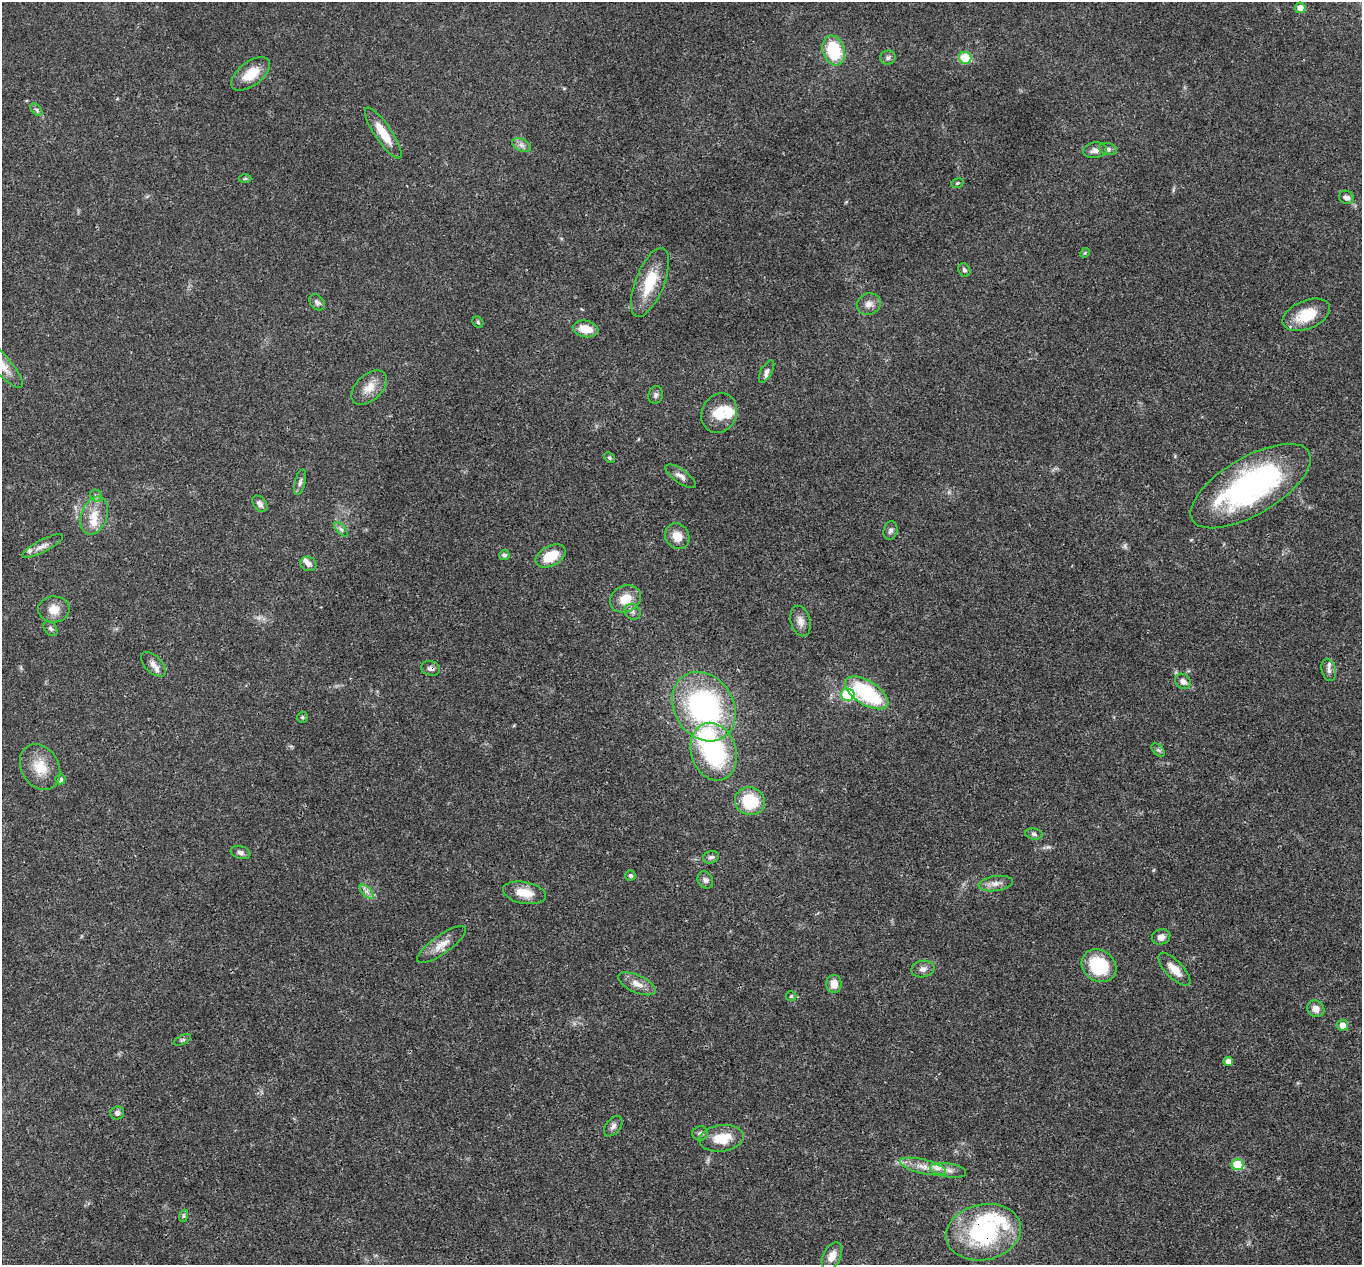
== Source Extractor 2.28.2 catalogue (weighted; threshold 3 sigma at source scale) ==
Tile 7 of 4 x 4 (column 3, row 2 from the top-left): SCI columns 2724-4083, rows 2796-4058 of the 5444 x 5458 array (HDU 1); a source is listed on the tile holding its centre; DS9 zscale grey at full resolution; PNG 1364 x 1267 px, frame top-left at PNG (2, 2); each listed source drawn as its Kron ellipse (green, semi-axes under 4 px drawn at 4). Shown black and unused: <1% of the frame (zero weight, under 3 of 4 exposures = <1% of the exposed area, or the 3 px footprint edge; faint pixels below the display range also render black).
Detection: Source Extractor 2.28.2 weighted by HDU 2 'WHT'; one run over the whole footprint, this tile lists its part. Background 0.0168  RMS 0.0022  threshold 0.00981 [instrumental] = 3 sigma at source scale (4.5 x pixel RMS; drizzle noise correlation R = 1.50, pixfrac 1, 0.05/0.05 arcsec/px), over >= 5 px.
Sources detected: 97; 1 inside a brighter object's white glare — neither listed nor drawn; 8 inside a brighter listed object's ellipse — not listed separately; the other 88 listed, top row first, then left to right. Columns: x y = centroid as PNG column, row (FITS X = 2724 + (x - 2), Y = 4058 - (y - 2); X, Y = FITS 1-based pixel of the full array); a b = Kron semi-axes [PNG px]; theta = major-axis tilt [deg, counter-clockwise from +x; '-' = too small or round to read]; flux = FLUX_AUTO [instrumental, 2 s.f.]
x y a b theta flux
1300 8 5 5 - 1.6
834 50 15 11 -74 11
888 58 8 7 - 0.65
965 58 6 5 - 8
251 74 23 12 37 4.7
36 110 7 4 -47 0.42
383 133 30 8 -56 4.7
521 145 10 6 -27 0.93
1108 149 9 5 -11 0.65
1095 150 12 8 9 1.3
245 179 6 4 1 0.34
957 183 6 4 21 0.32
1346 197 8 6 -25 1
1085 253 5 4 - 0.26
964 270 7 5 -60 0.48
650 282 36 14 68 7.4
317 302 9 6 -48 0.71
869 304 12 10 21 1.5
1306 315 25 14 23 6.2
478 322 6 5 - 0.31
585 329 13 8 -12 3.6
2 365 29 9 -49 3.2
766 372 12 5 61 0.77
369 388 21 13 43 3
656 395 9 7 74 0.65
719 413 20 17 65 4.6
609 458 6 4 -45 0.33
681 476 18 6 -36 1.2
300 482 13 5 76 0.77
1251 486 67 28 30 47
96 496 6 5 - 0.54
260 504 9 6 -51 0.81
94 515 19 13 71 3.8
341 529 9 4 -48 0.57
890 530 9 7 75 0.68
677 536 13 11 -55 2.7
42 546 23 6 27 1.5
504 555 5 5 - 0.64
551 556 16 10 28 5.6
308 564 8 7 - 0.92
625 599 16 13 27 4.2
54 609 15 13 3 2.9
633 612 8 7 - 0.8
800 621 15 9 -75 1.6
50 628 8 6 -51 0.55
153 664 15 8 -45 1.5
431 668 9 7 -16 0.81
1329 670 11 7 -77 0.85
1183 681 8 7 - 1.2
867 693 24 12 -32 20
848 695 7 6 - 13
704 707 37 29 -58 43
302 717 5 5 - 0.34
1158 750 8 5 -44 0.47
714 752 29 22 -72 25
40 767 24 18 -60 5.1
60 779 5 5 - 0.83
750 801 15 14 - 8.5
1034 834 9 5 -9 0.53
241 852 10 6 -18 0.76
711 857 8 6 16 0.7
630 875 5 5 - 0.51
705 880 9 7 -60 0.79
996 884 17 7 8 1.6
367 892 9 4 -45 0.73
525 893 22 11 -10 4
1161 937 9 7 15 1.4
442 945 29 9 35 2.7
1099 966 18 15 -35 12
923 969 12 8 8 1.2
1174 969 21 8 -45 3
637 984 20 8 -24 2.1
834 984 9 7 89 2.2
791 996 5 5 - 0.29
1316 1009 9 8 - 1.5
1343 1025 5 5 - 2
182 1040 9 4 26 0.44
1228 1061 5 4 - 1.5
117 1113 7 6 - 0.76
613 1126 12 7 51 0.92
700 1133 7 7 - 0.88
722 1138 22 13 8 5.5
1238 1165 6 5 - 7.3
923 1167 24 7 -13 2.6
948 1170 18 7 -10 1.5
183 1216 6 4 71 0.35
984 1232 38 28 12 28
832 1256 15 9 64 2
Overlapping masked pixels (flux is a lower limit): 3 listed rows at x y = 1251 486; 431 668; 984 1232
Isophote crosses this tile's border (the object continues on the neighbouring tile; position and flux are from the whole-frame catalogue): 2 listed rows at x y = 2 365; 1251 486